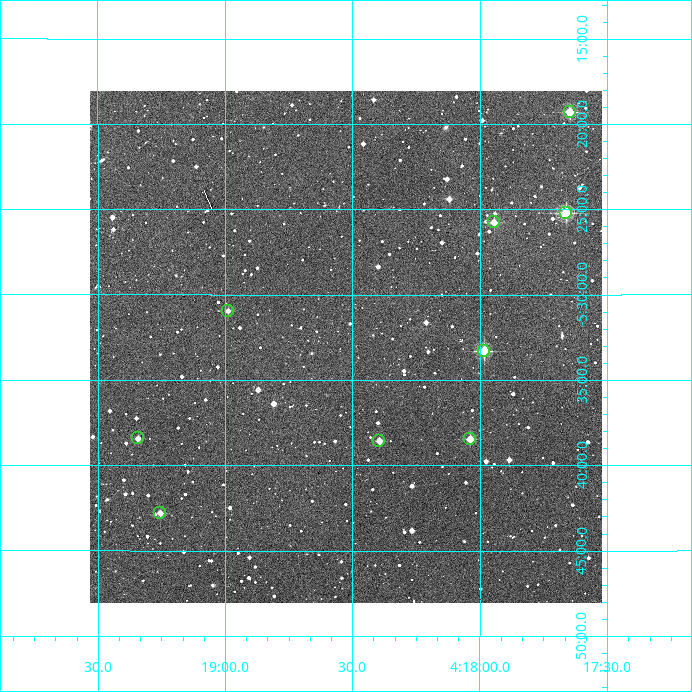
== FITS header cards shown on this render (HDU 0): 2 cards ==
NAXIS1  =                  512
NAXIS2  =                  512

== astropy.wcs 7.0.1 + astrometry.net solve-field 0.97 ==
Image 512 x 512 px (HDU 0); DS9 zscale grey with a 90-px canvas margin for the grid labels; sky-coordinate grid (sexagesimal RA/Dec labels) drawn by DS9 from the SOLVED WCS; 9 Tycho-2 reference stars matched to detected sources circled (green)
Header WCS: RA---TAN/DEC--TAN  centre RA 04:18:32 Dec -05:33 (64.63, -5.55 deg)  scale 3.52 arcsec/px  FOV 30.0' x 30.0'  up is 0 deg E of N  parity normal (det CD < 0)
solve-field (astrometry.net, Tycho-2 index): VERIFIED the header's WCS against the Tycho-2 star catalogue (verified at 2 index scales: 9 matches each, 0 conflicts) and refined it, rather than solving blind
Solved WCS: RA---TAN-SIP/DEC--TAN-SIP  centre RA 04:18:32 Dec -05:33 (64.63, -5.55 deg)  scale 3.52 arcsec/px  FOV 30.0' x 30.0'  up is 0 deg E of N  parity normal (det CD < 0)
The solver's refit moves the header's centre by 1.5 arcsec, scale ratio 1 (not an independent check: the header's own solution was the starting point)
Tycho-2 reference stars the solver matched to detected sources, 9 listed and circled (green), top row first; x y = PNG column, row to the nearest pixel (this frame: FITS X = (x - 90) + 1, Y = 512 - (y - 91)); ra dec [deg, ICRS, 3 dp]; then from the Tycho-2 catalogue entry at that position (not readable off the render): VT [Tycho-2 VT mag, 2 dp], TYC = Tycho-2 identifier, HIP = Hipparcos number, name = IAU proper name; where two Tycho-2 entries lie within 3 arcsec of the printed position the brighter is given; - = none
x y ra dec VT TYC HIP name
570 112 64.412 -5.322 10.15 4732-866-1 - -
566 213 64.416 -5.420 10.15 4732-870-1 - -
494 222 64.486 -5.429 11.56 4732-727-1 - -
228 311 64.747 -5.516 12.52 4732-654-1 - -
484 351 64.496 -5.555 10.36 4732-1271-1 - -
138 438 64.836 -5.641 12.80 4732-1039-1 - -
470 439 64.510 -5.641 11.19 4732-772-1 - -
379 441 64.599 -5.643 11.50 4732-1111-1 - -
160 513 64.814 -5.713 11.66 4732-1431-1 - -